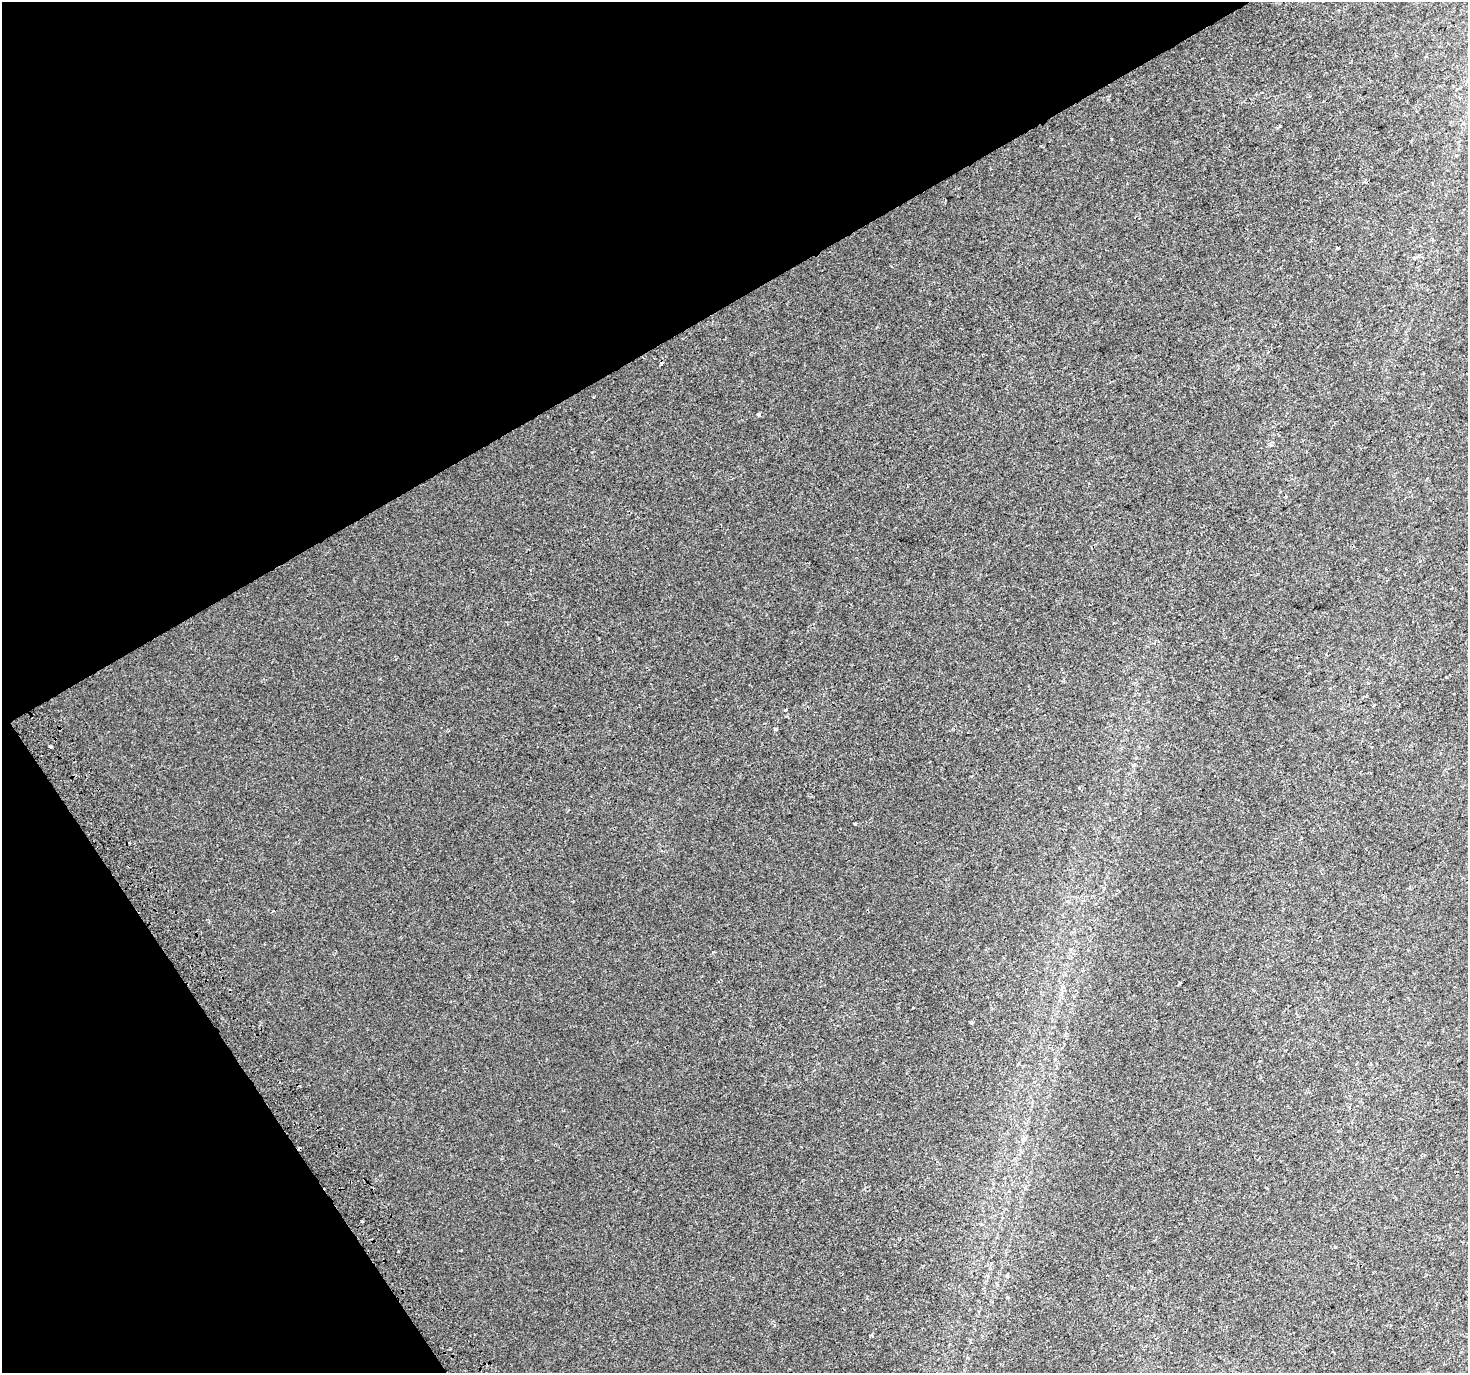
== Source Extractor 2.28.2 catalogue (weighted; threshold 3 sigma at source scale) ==
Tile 5 of 4 x 4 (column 1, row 2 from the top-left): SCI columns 41-1506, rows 2939-4309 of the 5943 x 5816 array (HDU 1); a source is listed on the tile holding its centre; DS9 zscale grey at full resolution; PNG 1470 x 1375 px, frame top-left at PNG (2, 2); no overlay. Shown black and unused: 30% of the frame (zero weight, under 2 of 3 exposures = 3% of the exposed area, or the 3 px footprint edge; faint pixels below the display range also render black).
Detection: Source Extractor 2.28.2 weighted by HDU 2 'WHT'; one run over the whole footprint, this tile lists its part. Background 0.00151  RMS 0.0029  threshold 0.013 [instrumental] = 3 sigma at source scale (4.5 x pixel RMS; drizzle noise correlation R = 1.50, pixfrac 1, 0.0396/0.0396 arcsec/px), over >= 5 px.
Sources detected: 16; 3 cosmic-ray / hot-pixel residue — not listed; the other 13 listed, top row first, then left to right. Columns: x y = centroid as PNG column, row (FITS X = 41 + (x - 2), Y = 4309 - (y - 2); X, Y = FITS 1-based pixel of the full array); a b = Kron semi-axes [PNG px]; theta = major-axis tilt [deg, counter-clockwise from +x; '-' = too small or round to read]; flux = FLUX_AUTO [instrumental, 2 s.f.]
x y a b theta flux
1337 247 3 2 - 0.42
759 414 4 3 - 0.47
785 710 3 3 - 0.89
776 729 3 3 - 1.5
50 747 3 3 - 1.1
1079 788 4 4 - 0.32
855 824 3 3 - 1.6
1180 983 3 3 - 0.76
972 1022 5 3 - 0.33
1023 1139 7 5 -2 0.65
362 1221 3 3 - 0.8
1335 1247 3 3 - 1.2
1007 1275 4 3 - 0.7
Unlisted compact peaks at least as high as the median listed source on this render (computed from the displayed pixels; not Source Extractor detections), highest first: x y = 398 1251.